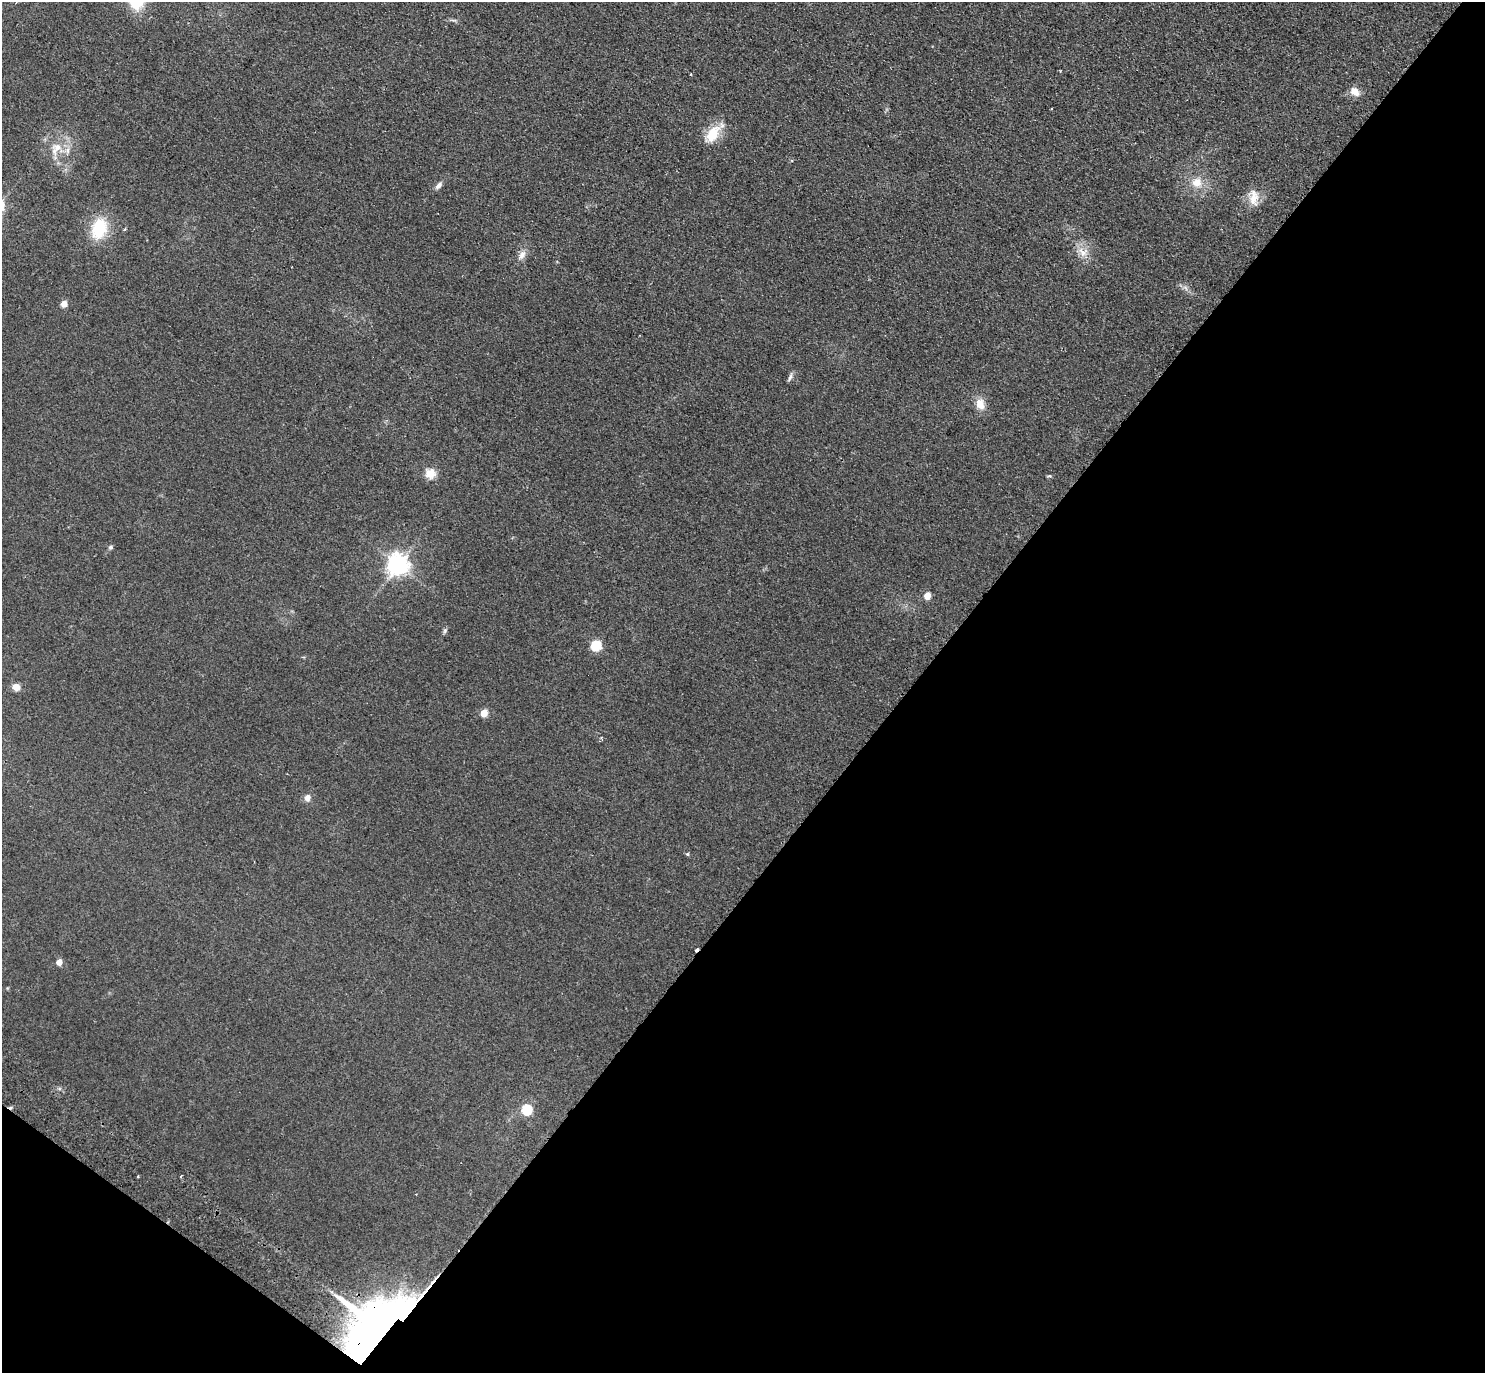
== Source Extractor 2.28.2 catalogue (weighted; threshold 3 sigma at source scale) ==
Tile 15 of 4 x 4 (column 3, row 4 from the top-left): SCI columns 3003-4485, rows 204-1574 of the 6004 x 6031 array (HDU 1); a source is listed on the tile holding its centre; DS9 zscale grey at full resolution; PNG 1487 x 1375 px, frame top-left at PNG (2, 2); no overlay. Shown black and unused: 41% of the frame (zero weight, under 2 of 3 exposures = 3% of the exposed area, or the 3 px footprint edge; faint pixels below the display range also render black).
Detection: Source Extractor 2.28.2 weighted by HDU 2 'WHT'; one run over the whole footprint, this tile lists its part. Background 0.0953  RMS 0.01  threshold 0.0467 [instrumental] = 3 sigma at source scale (4.5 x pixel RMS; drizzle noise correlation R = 1.50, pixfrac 1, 0.05/0.05 arcsec/px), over >= 5 px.
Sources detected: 31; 1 cosmic-ray / hot-pixel residue — not listed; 1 inside a brighter listed object's ellipse — not listed separately; the other 29 listed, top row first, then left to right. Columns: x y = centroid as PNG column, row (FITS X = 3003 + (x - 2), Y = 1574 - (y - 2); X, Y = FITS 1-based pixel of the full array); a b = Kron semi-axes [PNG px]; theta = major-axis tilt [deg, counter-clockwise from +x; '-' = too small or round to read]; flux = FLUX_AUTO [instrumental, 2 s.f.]
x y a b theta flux
453 20 11 2 0 1.9
690 74 4 2 - 0.86
1354 91 11 8 -42 10
712 134 23 13 54 25
57 147 13 13 - 13
1197 182 15 12 27 14
439 185 10 6 46 4.1
1254 197 23 12 -88 14
99 228 24 17 73 41
1082 252 17 8 -44 10
522 255 15 8 58 6.4
1185 288 8 5 -46 3.2
64 304 5 4 - 15
790 377 13 4 65 2.9
980 404 15 11 -73 12
430 473 13 13 - 11
111 547 6 5 - 2.1
397 565 7 7 - 720
927 596 5 5 - 17
445 631 8 5 71 2
596 646 6 5 - 76
16 687 7 6 - 8.9
484 713 5 4 - 27
307 798 9 8 - 5.2
687 854 5 4 - 1.2
59 962 4 4 - 12
527 1110 5 5 - 82
138 1176 3 3 - 1.7
378 1325 56 34 41 730
Overlapping masked pixels (flux is a lower limit): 1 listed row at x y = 378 1325